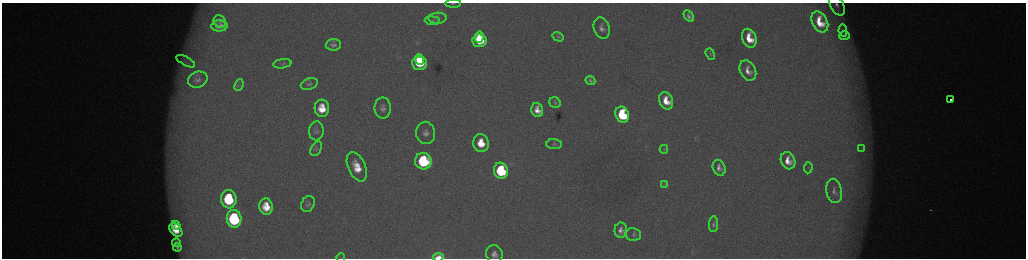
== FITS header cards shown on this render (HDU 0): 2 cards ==
NAXIS1  =                 2048 /fastest changing axis
NAXIS2  =                  512 /next to fastest changing axis

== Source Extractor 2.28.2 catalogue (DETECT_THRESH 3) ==
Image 2048 x 512 px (HDU 0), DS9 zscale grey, zoomed out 1/2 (1 PNG px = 2 x 2 image px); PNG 1028 x 260 px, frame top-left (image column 1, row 511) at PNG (2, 3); each listed source drawn as its Kron ellipse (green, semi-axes under 4 px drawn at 4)
Background 178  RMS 2.1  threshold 6.29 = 3 sigma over >= 5 px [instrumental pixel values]
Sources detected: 68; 6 cannot appear on this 1/2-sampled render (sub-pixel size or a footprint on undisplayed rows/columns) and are neither listed nor drawn; the other 62 listed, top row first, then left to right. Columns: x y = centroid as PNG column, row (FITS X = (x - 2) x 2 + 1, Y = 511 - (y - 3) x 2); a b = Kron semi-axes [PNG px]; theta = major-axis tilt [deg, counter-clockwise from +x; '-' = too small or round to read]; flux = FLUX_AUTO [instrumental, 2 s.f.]
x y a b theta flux
453 3 7 3 1 790
837 5 11 6 -60 3100
689 16 6 4 -56 1700
437 18 9 5 2 1400
432 21 8 3 -4 670
220 22 7 5 -53 1300
820 22 11 7 -62 12000
219 26 8 5 1 2900
602 28 11 8 -71 3200
843 30 6 2 -79 480
845 36 5 3 - 460
479 37 6 4 86 6600
558 37 6 4 -32 670
749 38 10 7 -66 11000
479 41 7 6 - 18000
333 45 8 5 3 1800
710 54 6 4 -69 670
419 60 5 4 - 11000
186 61 10 4 -28 1500
419 63 7 6 - 25000
282 64 9 4 8 860
748 70 11 7 -62 4500
198 80 10 8 24 2400
590 81 5 4 - 1100
309 84 9 5 19 1400
239 85 6 4 69 730
951 100 2 2 - 3000
666 101 9 6 -68 9500
555 103 6 5 - 890
322 108 8 7 - 10000
383 108 10 8 -89 2700
537 110 7 6 - 5100
622 115 8 6 -70 38000
316 131 9 7 86 1700
426 133 11 9 -81 3600
481 143 9 7 -79 12000
554 144 8 5 -3 1000
861 148 3 3 - 460
316 149 8 5 60 1000
664 149 4 3 - 440
423 161 8 8 - 58000
788 161 9 7 -64 6600
357 167 15 8 -66 12000
719 168 8 6 -67 2700
808 168 5 2 - 390
501 171 8 7 - 50000
664 184 3 2 - 310
834 191 12 8 -78 2700
229 199 9 7 -84 34000
308 204 8 6 63 1500
266 207 8 7 - 10000
234 219 9 7 -82 59000
713 224 8 4 86 1300
176 225 5 3 - 3500
176 230 8 5 -45 8400
621 230 7 6 - 3200
633 234 8 6 -12 1200
176 243 4 2 - 770
177 247 4 2 - 850
494 254 9 8 - 3400
438 257 5 3 - 10000
341 258 4 2 - 370
At the frame edge (FLAGS 8, measured only in part): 5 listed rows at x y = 453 3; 837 5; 494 254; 438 257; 341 258
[6 sub-pixel or undisplayed-footprint detections neither listed nor drawn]